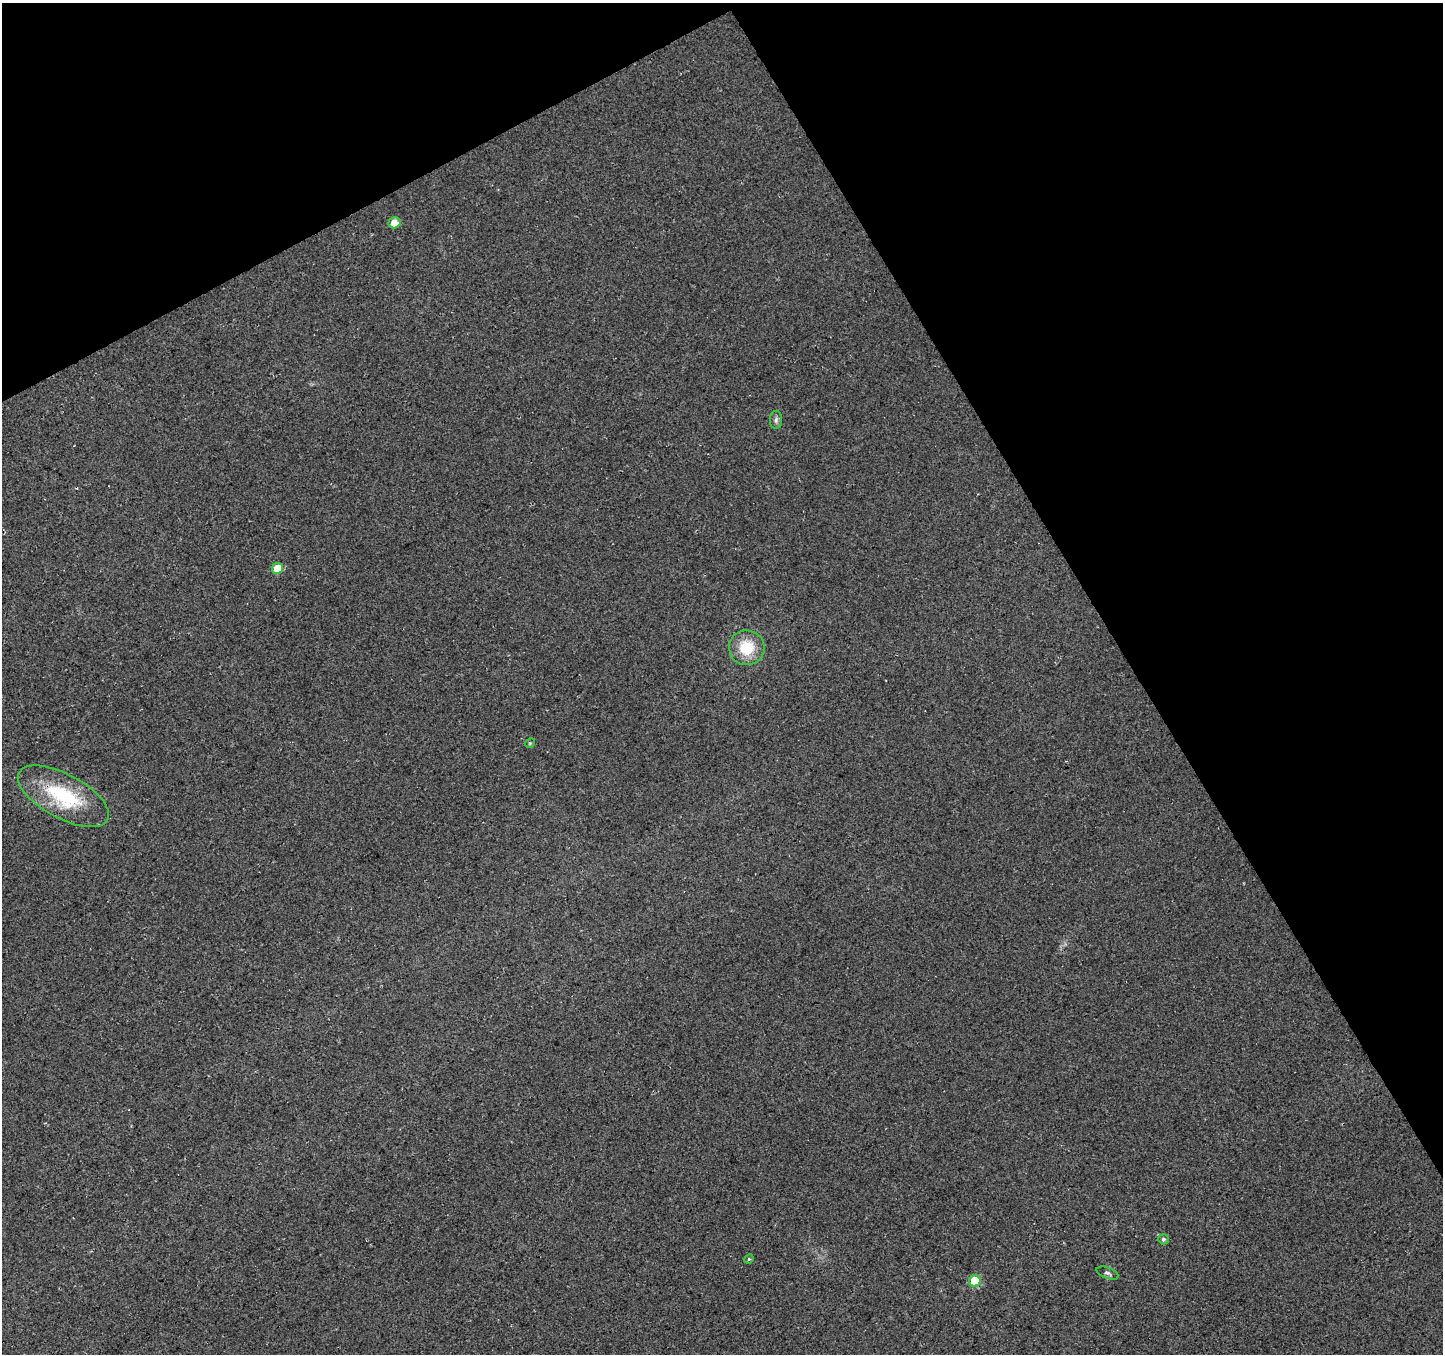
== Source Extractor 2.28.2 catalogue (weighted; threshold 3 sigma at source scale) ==
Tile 3 of 4 x 4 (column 3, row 1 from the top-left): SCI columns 2938-4378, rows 4252-5603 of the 5871 x 5740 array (HDU 1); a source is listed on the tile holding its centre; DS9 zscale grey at full resolution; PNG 1445 x 1356 px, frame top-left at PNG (2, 3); each listed source drawn as its Kron ellipse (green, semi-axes under 4 px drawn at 4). Shown black and unused: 29% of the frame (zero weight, under 3 of 4 exposures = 5% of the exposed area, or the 3 px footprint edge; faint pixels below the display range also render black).
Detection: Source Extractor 2.28.2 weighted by HDU 2 'WHT'; one run over the whole footprint, this tile lists its part. Background 0.0524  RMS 0.0082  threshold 0.0367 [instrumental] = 3 sigma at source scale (4.5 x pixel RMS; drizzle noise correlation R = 1.50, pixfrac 1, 0.0396/0.0396 arcsec/px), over >= 5 px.
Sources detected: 10; all 10 listed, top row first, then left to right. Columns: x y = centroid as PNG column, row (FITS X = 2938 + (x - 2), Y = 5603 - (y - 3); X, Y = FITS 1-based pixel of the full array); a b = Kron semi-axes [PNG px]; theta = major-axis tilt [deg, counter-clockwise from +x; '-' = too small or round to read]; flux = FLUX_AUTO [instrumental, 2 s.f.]
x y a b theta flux
394 223 6 5 - 8.5
776 420 9 6 90 2.4
277 568 5 5 - 16
747 648 18 17 - 25
530 743 5 4 - 0.92
63 796 50 22 -28 62
1163 1239 5 5 - 2.1
749 1259 5 4 - 1
1108 1273 11 5 -21 2.2
975 1281 6 5 - 29
Overlapping masked pixels (flux is a lower limit): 1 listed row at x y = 63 796